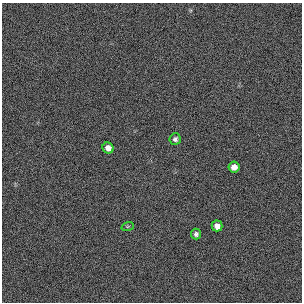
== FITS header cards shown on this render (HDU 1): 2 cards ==
NAXIS1  =                  300 / length of original image axis
NAXIS2  =                  300 / length of original image axis

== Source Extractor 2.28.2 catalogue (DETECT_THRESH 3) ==
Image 300 x 300 px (HDU 1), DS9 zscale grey, 1 PNG px = 1 image px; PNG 304 x 304 px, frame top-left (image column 1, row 300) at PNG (2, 3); each listed source drawn as its Kron ellipse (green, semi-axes under 4 px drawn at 4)
Background 384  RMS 67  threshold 200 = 3 sigma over >= 5 px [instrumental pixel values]
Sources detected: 6; all 6 listed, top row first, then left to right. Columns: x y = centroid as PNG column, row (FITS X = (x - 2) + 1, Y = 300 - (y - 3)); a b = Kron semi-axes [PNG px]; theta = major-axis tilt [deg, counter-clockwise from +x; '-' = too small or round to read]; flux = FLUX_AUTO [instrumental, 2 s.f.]
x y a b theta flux
175 139 6 5 - 12000
108 148 6 5 - 27000
234 167 5 5 - 27000
128 226 6 4 19 5200
217 226 5 5 - 26000
196 234 5 5 - 12000